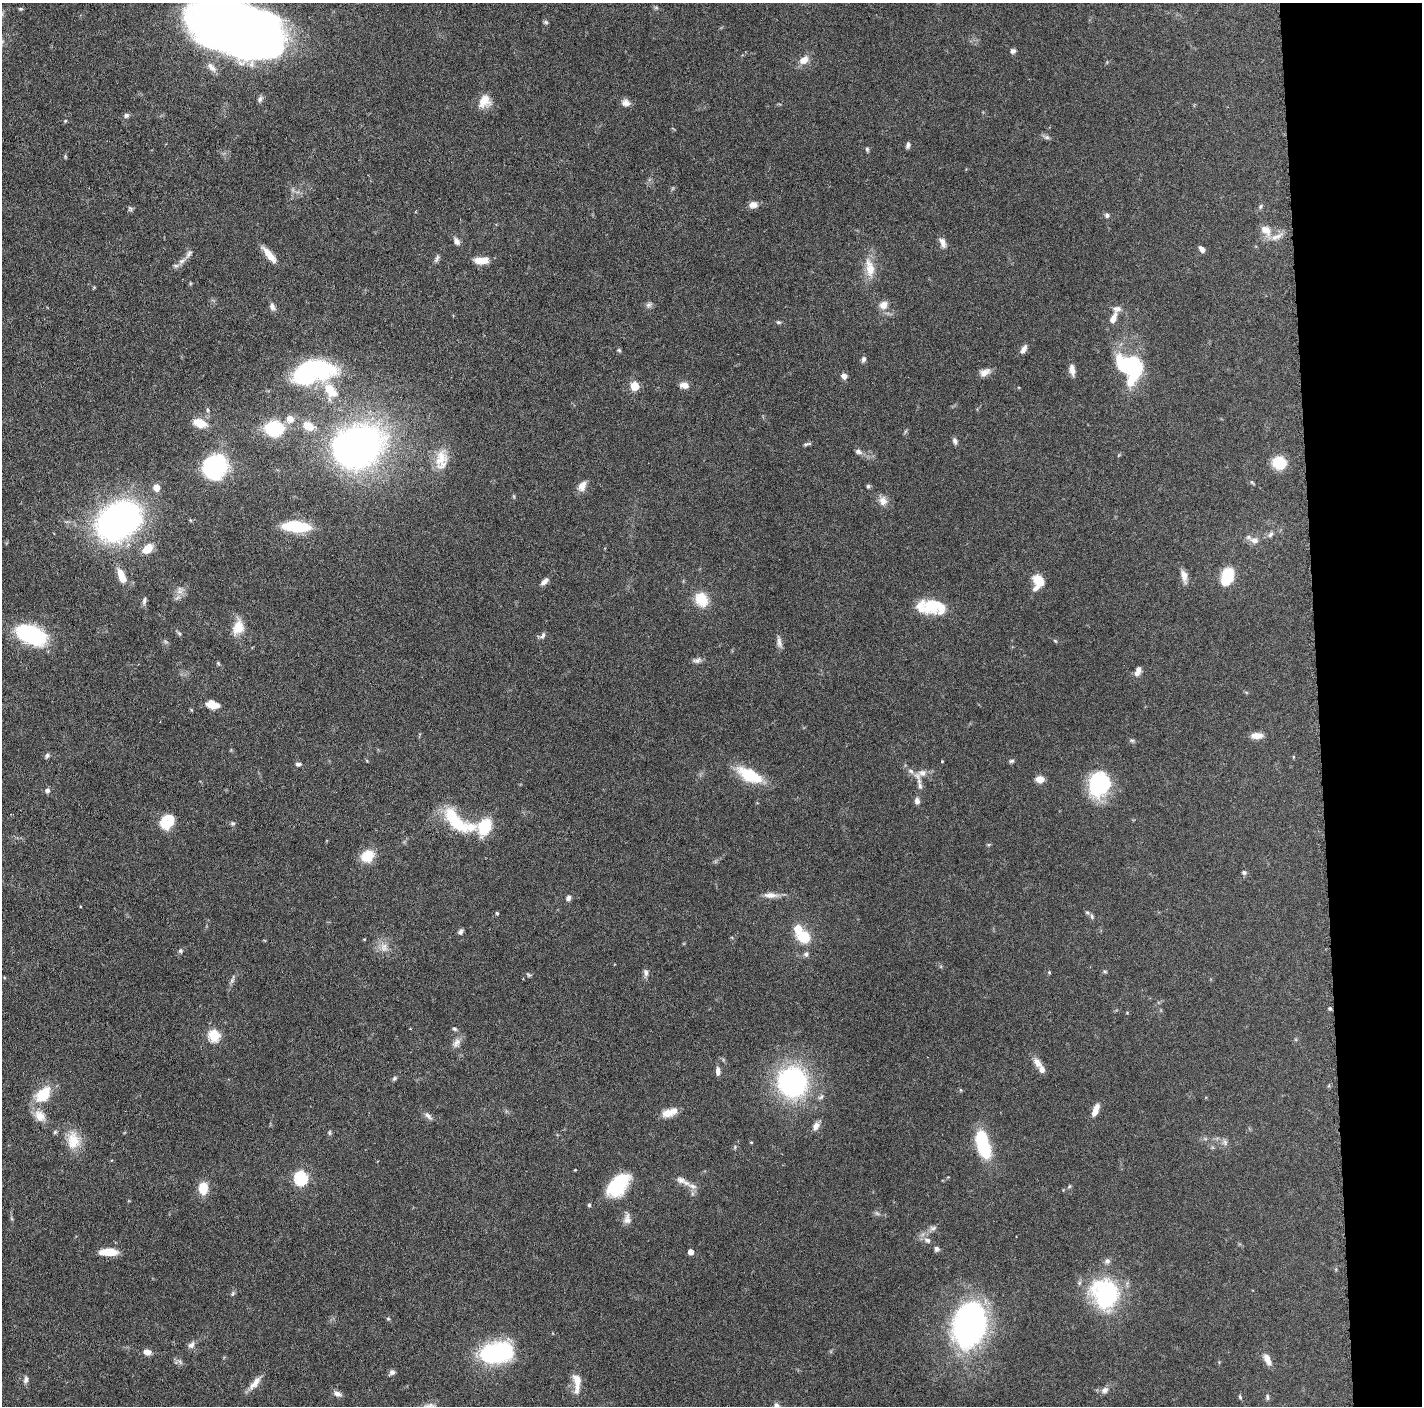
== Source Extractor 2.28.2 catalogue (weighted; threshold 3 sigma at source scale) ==
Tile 6 of 3 x 3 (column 3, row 2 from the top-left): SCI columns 2846-4265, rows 1417-2820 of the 4271 x 4239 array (HDU 1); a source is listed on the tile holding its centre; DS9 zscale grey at full resolution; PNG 1424 x 1408 px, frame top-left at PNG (2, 3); no overlay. Shown black and unused: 7% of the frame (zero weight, under 3 of 6 exposures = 1% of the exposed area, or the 3 px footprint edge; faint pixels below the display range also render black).
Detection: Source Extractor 2.28.2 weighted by HDU 2 'WHT'; one run over the whole footprint, this tile lists its part. Background 0.0477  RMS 0.0026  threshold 0.0107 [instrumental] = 3 sigma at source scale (4.09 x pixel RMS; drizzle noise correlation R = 1.36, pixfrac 0.8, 0.05/0.05 arcsec/px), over >= 5 px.
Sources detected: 193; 5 inside a brighter object's white glare — not listed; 12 inside a brighter listed object's ellipse — not listed separately; the other 176 listed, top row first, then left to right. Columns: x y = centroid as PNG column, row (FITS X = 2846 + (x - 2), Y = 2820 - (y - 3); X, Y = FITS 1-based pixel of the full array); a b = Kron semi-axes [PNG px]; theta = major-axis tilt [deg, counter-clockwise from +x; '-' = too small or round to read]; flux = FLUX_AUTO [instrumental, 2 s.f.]
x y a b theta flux
20 9 6 4 -18 0.32
545 22 6 5 - 0.4
231 25 85 41 -17 310
1013 51 7 6 - 0.71
804 60 12 9 39 2.4
211 67 16 8 -49 1.7
260 99 9 6 62 0.69
484 101 16 13 53 3.5
626 103 10 9 - 1.4
126 115 7 6 - 0.65
65 121 5 4 - 0.29
1047 137 8 5 -7 0.62
908 145 8 5 78 0.68
867 149 6 4 -74 0.4
65 156 7 3 -89 0.3
753 205 11 8 4 1.6
1260 206 8 5 45 0.48
130 209 7 6 - 0.47
1107 215 7 6 - 0.64
1266 230 17 12 -46 2.8
456 241 10 6 -55 1.1
942 243 14 7 -68 1.4
1202 249 8 5 -51 1.1
189 254 14 6 55 1.1
269 255 23 7 -50 3
437 259 12 5 69 0.67
481 260 17 8 1 2.8
176 266 9 6 9 0.72
870 268 27 11 -79 4.5
649 305 9 6 30 0.73
883 305 11 9 35 2
272 306 11 7 -70 1
1113 318 15 7 65 2.1
778 322 7 5 -14 0.41
1024 349 11 6 58 1.2
619 350 6 5 - 0.35
863 359 8 5 73 0.65
1132 364 25 14 -21 15
1072 370 13 6 -81 1.7
313 371 41 21 11 41
984 372 13 8 27 1.8
844 376 7 6 - 1.2
684 385 11 7 -6 1.6
634 386 5 5 - 9.2
330 390 17 11 -47 5.8
207 410 6 4 -89 0.32
290 419 12 11 - 2.1
200 423 14 8 -19 4
308 426 14 10 -27 3.4
274 428 11 8 2 27
955 441 9 6 -72 0.81
807 444 11 3 15 0.51
358 447 43 35 27 110
858 451 10 7 -27 0.86
440 458 29 16 75 5.7
1279 463 11 10 - 8.3
214 467 22 19 39 30
1252 482 7 4 -47 0.32
582 486 14 9 60 1.9
868 486 5 5 - 0.41
156 488 7 6 - 2.1
883 501 13 10 -83 1.8
119 520 34 25 38 110
296 526 25 10 -4 12
1270 534 9 6 50 0.74
1254 540 13 8 -12 1.7
147 548 11 7 44 4.3
122 576 18 8 -66 3.8
1184 576 16 7 -78 1.8
1227 576 16 10 74 10
1038 580 12 9 -49 4.8
544 581 11 5 42 1.2
180 592 11 8 20 1.4
701 599 14 11 -62 6.4
144 601 12 5 82 0.68
931 607 33 16 -6 9.3
238 627 18 12 75 4.2
179 634 7 5 -49 0.42
32 636 31 17 -26 24
543 636 11 6 57 0.69
1055 641 5 4 - 0.28
779 642 15 7 -81 1.2
697 660 12 7 15 0.91
218 663 5 5 - 0.3
1137 673 9 7 33 1.1
212 704 14 9 -17 3.2
1257 735 14 7 4 2.3
1132 740 7 5 -19 0.45
47 756 7 6 - 0.55
1293 757 5 3 - 0.2
942 761 3 3 - 0.29
1011 761 7 5 16 0.44
298 764 7 5 -4 0.7
922 773 13 9 12 1.9
750 775 32 14 -26 9.8
1040 779 8 6 4 2.7
920 784 22 6 -80 1.8
1099 784 26 22 68 20
47 790 6 6 - 0.86
917 801 8 6 -86 1.1
456 821 40 15 -48 12
168 823 17 10 49 4.1
233 823 5 5 - 0.43
485 827 18 15 51 9
989 845 6 4 45 0.31
367 856 11 9 36 7.1
1244 872 7 6 - 0.49
771 895 20 7 -2 1.9
568 898 7 6 - 0.84
497 913 5 4 - 0.32
1092 917 8 5 -83 0.54
798 929 5 5 - 6.8
461 932 7 5 60 0.72
364 939 4 3 - 0.17
384 947 14 10 -78 2.2
181 951 5 5 - 0.45
806 954 8 7 - 0.71
1105 971 6 4 -28 0.31
1049 972 4 4 - 0.26
646 973 10 6 -76 0.86
528 975 7 4 -50 0.35
232 980 6 5 - 0.55
1330 1008 5 4 - 0.37
410 1029 4 2 - 0.16
455 1029 6 5 - 0.44
214 1035 6 6 - 18
456 1043 14 8 57 1.5
1037 1062 13 8 -53 1.9
718 1071 10 5 -86 1.2
394 1078 7 5 40 0.44
792 1082 25 24 - 49
961 1090 6 3 -70 0.25
43 1094 24 15 48 7.2
821 1097 10 5 44 0.66
1095 1110 14 6 67 2.5
668 1113 16 11 11 2.6
40 1116 17 12 -49 3
428 1116 12 6 -44 1
816 1126 12 7 59 1.5
55 1132 5 5 - 0.39
329 1133 7 4 84 0.39
73 1140 24 17 -82 5.3
751 1142 5 3 - 0.22
1225 1142 9 6 -64 0.81
983 1145 28 11 -76 17
575 1170 3 3 - 0.18
301 1178 7 6 - 32
618 1185 28 16 48 13
692 1186 14 8 -24 1.6
1069 1186 6 4 60 0.32
203 1188 12 9 89 4.7
589 1205 5 4 - 0.37
877 1213 7 4 -2 0.48
627 1219 14 9 -90 1.6
933 1228 10 7 9 0.86
927 1240 10 7 -26 1.1
937 1249 6 6 - 0.83
108 1252 19 7 -1 4.8
691 1252 4 4 - 1.8
1107 1261 9 7 13 0.81
1106 1293 18 17 - 45
233 1294 6 5 - 0.44
388 1319 5 5 - 0.3
969 1325 37 26 75 92
191 1345 10 7 46 1.1
147 1352 7 6 - 1.8
496 1353 28 17 12 36
1267 1359 17 7 -65 2
392 1372 7 7 - 0.79
26 1380 10 6 73 0.89
577 1382 27 9 -88 3.7
255 1383 23 7 50 2.2
1105 1390 9 7 37 1.2
337 1393 12 6 -18 1.1
1240 1397 6 4 -75 0.35
1267 1397 8 5 -88 0.47
Isophote crosses this tile's border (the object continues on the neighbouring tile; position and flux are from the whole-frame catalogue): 1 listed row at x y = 231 25